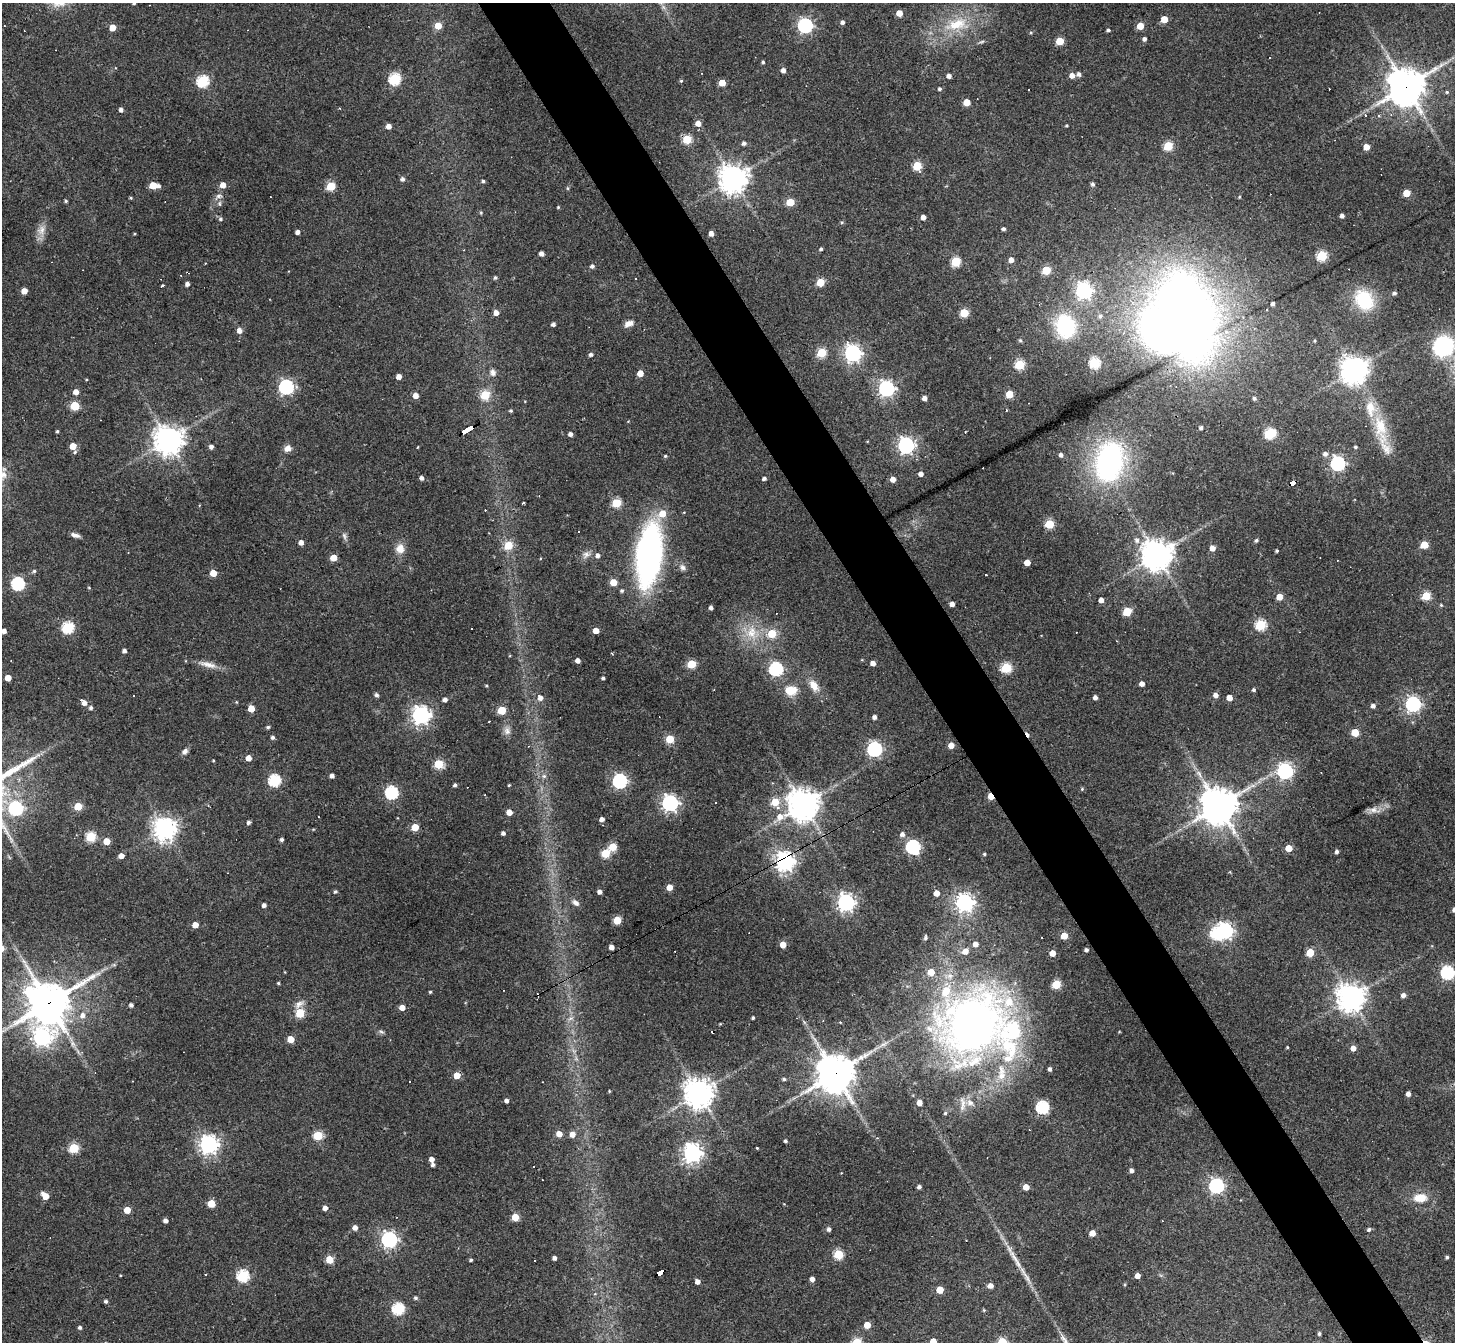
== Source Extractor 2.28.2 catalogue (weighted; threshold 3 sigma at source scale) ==
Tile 6 of 4 x 4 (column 2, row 2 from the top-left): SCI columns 1453-2905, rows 2970-4309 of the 5810 x 5801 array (HDU 1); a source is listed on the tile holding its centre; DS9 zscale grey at full resolution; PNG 1457 x 1344 px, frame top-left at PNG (2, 3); no overlay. Shown black and unused: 5% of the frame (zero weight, under 3 of 4 exposures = <1% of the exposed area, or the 3 px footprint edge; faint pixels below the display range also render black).
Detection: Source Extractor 2.28.2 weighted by HDU 2 'WHT'; one run over the whole footprint, this tile lists its part. Background 0.077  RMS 0.0055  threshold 0.025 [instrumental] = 3 sigma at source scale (4.5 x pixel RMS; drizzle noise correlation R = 1.50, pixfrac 1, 0.05/0.05 arcsec/px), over >= 5 px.
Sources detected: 397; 2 inside a brighter object's white glare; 23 cosmic-ray / hot-pixel residue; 2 long thin detections or spike segments (spike, bleed or trail) — not listed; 11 inside a brighter listed object's ellipse — not listed separately; the other 359 listed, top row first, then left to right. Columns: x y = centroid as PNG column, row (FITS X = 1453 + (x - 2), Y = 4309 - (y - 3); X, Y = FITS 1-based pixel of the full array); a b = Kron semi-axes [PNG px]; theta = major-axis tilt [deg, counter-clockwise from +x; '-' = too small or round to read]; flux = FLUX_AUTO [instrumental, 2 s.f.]
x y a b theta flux
134 3 3 3 - 0.53
899 13 5 4 - 6.6
1164 19 5 5 - 8.9
842 22 5 4 - 1.5
956 24 32 15 17 20
805 25 6 6 - 140
438 26 5 5 - 9.5
1140 26 5 5 - 10
112 28 5 4 - 7.1
1108 30 4 3 - 1
1031 32 5 3 - 0.58
1144 39 4 4 - 1.7
1060 41 5 5 - 18
763 62 4 4 - 0.77
783 70 5 5 - 2.1
1079 74 5 5 - 1.9
1072 75 5 5 - 3.7
949 76 4 4 - 2.3
395 79 6 5 - 58
203 81 6 5 - 59
681 81 4 4 - 0.7
722 83 5 5 - 9.5
1406 87 12 11 - 1300
939 89 4 4 - 1.3
1447 92 5 5 - 0.74
967 102 5 5 - 11
121 110 4 4 - 1.9
1379 115 3 3 - 1.4
698 123 5 5 - 4
1066 125 4 3 - 0.62
389 126 5 4 - 3.6
687 139 5 5 - 26
744 143 5 5 - 1.7
1168 146 5 5 - 27
1366 147 5 4 - 6.2
917 166 5 5 - 26
733 178 9 9 - 660
403 179 5 5 - 1.6
483 181 4 4 - 0.89
1092 184 5 4 - 1.2
153 185 5 5 - 11
223 185 5 5 - 4.7
158 186 4 4 - 1.7
331 186 5 5 - 24
567 188 5 3 - 0.66
1406 193 5 5 - 10
219 196 9 6 1 1.8
131 198 4 3 - 0.6
66 201 4 4 - 0.74
790 202 5 5 - 16
220 204 8 4 -90 1.1
558 207 3 3 - 0.56
481 212 5 4 - 0.6
1342 216 4 3 - 1.9
923 217 4 4 - 3.4
220 219 6 5 - 0.93
842 222 5 4 - 0.72
1003 229 4 3 - 1.2
41 230 14 11 73 4.7
297 232 4 4 - 2.1
711 233 4 4 - 3.4
821 249 4 3 - 1.1
541 253 4 4 - 2.3
1322 255 5 5 - 37
1011 260 5 4 - 3.3
956 262 5 5 - 33
592 266 5 4 - 1.3
1046 270 5 5 - 21
495 278 5 4 - 0.9
820 282 5 5 - 18
187 284 4 4 - 2.1
163 286 3 3 - 2.9
24 291 5 4 - 5.8
1084 291 6 6 - 190
1394 293 5 4 - 1.3
1364 300 24 19 -54 26
1273 303 4 3 - 1.9
1266 309 3 3 - 1.7
496 313 4 4 - 3.9
964 313 5 5 - 23
1100 316 6 5 - 1.4
1185 318 65 41 -75 730
629 323 12 7 20 3.4
553 324 4 3 - 1.7
1065 326 18 15 -72 49
239 331 5 5 - 2.9
1123 333 5 4 - 0.9
1020 340 5 5 - 0.77
1443 346 21 19 30 46
822 353 5 5 - 26
853 353 7 6 - 220
591 355 5 4 - 1.3
1094 362 5 5 - 52
1020 364 5 5 - 36
1354 370 10 8 39 720
493 373 9 7 -79 2.3
640 373 5 4 - 6.8
399 377 4 4 - 3.6
286 387 6 6 - 130
886 389 6 6 - 180
76 392 5 4 - 3.9
1009 394 5 5 - 14
416 395 4 4 - 4.3
485 395 5 5 - 24
924 398 4 4 - 2.6
1254 398 4 4 - 1.1
75 406 5 5 - 22
511 411 4 4 - 0.8
1380 426 44 15 -78 22
1201 428 4 3 - 1.4
467 429 12 3 28 100
57 431 4 3 - 0.69
965 432 2 2 - 0.46
1270 433 7 5 26 50
570 434 4 4 - 2.1
168 440 9 9 - 700
906 445 6 6 - 200
73 446 5 5 - 7.8
211 447 5 4 - 1.7
418 447 4 2 - 0.35
1355 447 4 3 - 0.84
287 448 9 7 23 3.1
1325 454 6 6 - 2
1061 455 4 4 - 1.9
665 456 4 4 - 0.77
1109 462 36 25 77 120
1338 463 6 6 - 120
921 474 4 4 - 2.8
421 478 4 4 - 1.9
764 479 4 3 - 1.6
893 479 5 4 - 4.8
1292 482 7 3 29 53
524 503 3 2 - 1.3
616 503 5 5 - 25
662 514 6 6 - 8.9
1049 524 5 5 - 28
75 535 11 5 -17 2.3
344 536 10 5 -72 1.6
1137 540 7 6 - 2.1
1256 540 4 4 - 1
301 542 4 4 - 3.1
508 545 6 5 - 15
1424 545 5 5 - 15
1212 548 5 5 - 4
400 549 11 10 - 5.7
1277 551 3 3 - 0.83
586 554 10 8 24 2.7
597 555 5 5 - 2.2
649 555 46 18 84 210
1157 555 9 9 - 850
333 558 5 4 - 8.2
1027 562 4 4 - 7.3
683 567 9 7 -57 1.9
34 571 5 4 - 0.94
213 573 5 5 - 11
986 575 3 3 - 4.8
613 582 5 5 - 10
18 584 6 6 - 83
89 588 5 3 - 0.44
622 591 4 4 - 0.96
1426 596 5 5 - 20
1279 597 5 5 - 7.6
1101 600 4 4 - 3.5
952 604 4 4 - 3
1441 605 4 4 - 0.62
711 608 4 3 - 1.8
1127 611 5 5 - 22
1260 625 5 5 - 45
68 627 6 5 - 59
471 628 3 3 - 2
4 631 4 4 - 2.5
596 631 4 4 - 5.9
751 632 18 14 85 12
772 633 5 5 - 16
124 651 4 4 - 1.9
612 653 3 2 - 0.65
578 660 4 4 - 2.9
873 663 5 4 - 2.9
691 664 5 5 - 24
208 665 25 7 -13 5.1
1006 668 5 5 - 42
776 669 6 6 - 97
8 678 5 4 - 7.2
603 678 3 3 - 0.88
1142 684 4 4 - 3.2
814 685 15 9 -55 6
486 686 4 3 - 0.58
790 690 15 12 -58 7.7
1254 690 4 4 - 1
376 695 5 4 - 1.4
1216 695 5 5 - 2.7
1095 697 4 4 - 2.2
540 698 6 5 - 2.6
1229 698 4 4 - 5.1
445 699 4 4 - 2.2
236 702 4 3 - 0.44
84 703 5 5 - 2.8
1413 704 6 6 - 140
1373 706 5 4 - 2.1
91 708 5 4 - 1.3
251 709 5 5 - 9.6
502 710 5 5 - 19
421 715 7 7 - 250
874 717 4 4 - 1.9
489 721 3 2 - 0.56
268 727 4 4 - 0.92
507 731 11 9 -76 2.9
1355 732 5 5 - 15
273 737 4 4 - 1.4
670 739 5 5 - 20
951 745 5 4 - 5.7
874 749 6 6 - 130
185 751 8 6 46 2
248 758 4 4 - 5.1
213 760 3 3 - 0.49
438 764 5 5 - 26
1285 771 6 6 - 150
332 775 4 4 - 2.2
544 776 6 6 - 1.5
275 780 6 5 - 66
620 781 6 6 - 120
455 785 3 3 - 1.1
509 785 4 3 - 0.48
1082 789 5 4 - 0.58
391 793 6 6 - 80
485 795 3 2 - 0.33
991 796 5 4 - 8.9
715 802 2 2 - 0.43
775 802 5 5 - 16
670 803 6 6 - 190
803 805 11 10 - 760
78 806 5 5 - 16
208 806 5 4 - 0.69
1218 806 12 11 - 1200
16 808 6 6 - 83
778 808 4 4 - 1.4
1374 810 15 8 -10 3.4
509 812 4 4 - 6.7
602 819 4 4 - 2.4
248 822 4 4 - 1.5
415 827 5 5 - 13
165 829 8 8 - 430
503 833 4 4 - 1.7
902 834 5 5 - 2.2
91 837 5 5 - 34
282 839 3 3 - 1.5
107 841 5 4 - 8.7
613 847 5 5 - 17
913 847 7 6 - 100
1289 848 5 4 - 11
1337 852 4 4 - 1.6
605 853 5 5 - 23
984 854 4 3 - 0.79
121 856 4 4 - 3.9
785 861 7 7 - 320
669 887 5 4 - 6.1
335 891 5 4 - 0.76
600 892 4 4 - 2.5
936 893 4 4 - 5.8
846 902 6 6 - 230
964 902 6 6 - 250
576 903 10 7 -39 2.5
264 905 4 4 - 2.1
617 920 5 5 - 18
195 925 5 4 - 6.9
1225 931 6 6 - 160
1064 936 5 5 - 9.8
925 937 7 4 82 0.9
975 944 5 4 - 3.7
783 945 4 4 - 6.7
611 947 4 4 - 3.4
1086 950 4 3 - 1.5
1310 952 5 5 - 18
1052 953 4 4 - 6.5
114 965 6 4 -18 0.67
1447 973 6 6 - 91
278 983 3 3 - 0.72
1056 984 5 5 - 28
29 990 14 10 55 27
430 992 3 3 - 0.64
1403 995 5 4 - 2.3
1351 997 9 8 - 680
49 1003 15 12 34 1500
299 1004 14 8 40 3.4
131 1005 4 4 - 1.7
402 1008 4 4 - 5
300 1013 5 5 - 26
82 1015 7 7 - 2.8
571 1018 7 5 42 1.6
753 1018 3 3 - 1
720 1024 3 3 - 0.44
973 1025 82 74 59 330
381 1032 8 4 -9 1.1
1119 1032 4 3 - 0.41
42 1037 9 8 - 190
291 1039 5 4 - 9.8
1287 1047 3 3 - 0.51
1353 1048 5 5 - 4.3
1050 1069 4 3 - 1.6
835 1073 12 12 - 1400
457 1075 5 5 - 8.3
784 1079 4 4 - 0.93
409 1081 2 2 - 0.53
609 1091 3 3 - 0.49
699 1093 9 9 - 660
1408 1094 4 4 - 2.4
506 1101 4 4 - 1.9
919 1103 4 4 - 4.2
1042 1107 6 6 - 77
945 1113 4 4 - 0.79
559 1134 5 4 - 6.1
572 1134 5 5 - 4
318 1136 5 5 - 32
785 1141 3 3 - 1
209 1144 7 7 - 280
74 1148 5 5 - 34
757 1148 3 2 - 0.46
692 1153 7 7 - 270
432 1159 4 4 - 3
433 1165 4 4 - 1.7
1132 1170 5 4 - 1.8
1216 1186 6 6 - 140
919 1187 4 4 - 1.7
1026 1187 5 5 - 5.6
45 1196 6 4 -40 8.5
1420 1198 15 10 3 8.5
211 1203 5 5 - 17
325 1208 4 4 - 2.9
127 1210 5 5 - 8.8
515 1217 5 5 - 14
165 1221 4 4 - 2.1
355 1228 5 5 - 3.2
829 1229 5 4 - 1.7
1369 1229 4 4 - 1.2
1092 1233 5 4 - 6.7
389 1239 6 6 - 170
838 1254 5 5 - 32
1447 1257 4 3 - 0.86
554 1258 4 3 - 1.9
1015 1258 23 6 -53 5.6
329 1259 5 5 - 18
471 1260 4 3 - 0.79
660 1272 7 4 25 54
120 1275 4 2 - 0.38
243 1276 6 6 - 62
1137 1276 4 4 - 3.9
812 1279 4 4 - 3.1
697 1282 4 4 - 2.8
990 1286 5 4 - 3.7
940 1290 5 5 - 11
416 1298 4 4 - 1
106 1301 4 4 - 1.2
398 1308 6 5 - 64
984 1310 4 4 - 0.55
867 1325 5 5 - 7.9
80 1327 4 4 - 1.4
1319 1334 3 3 - 0.94
933 1341 5 4 - 6.6
1002 1342 5 5 - 25
Overlapping masked pixels (flux is a lower limit): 10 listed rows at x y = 1406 87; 1185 318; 467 429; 1292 482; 991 796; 785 861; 49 1003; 835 1073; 457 1075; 660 1272
Isophote crosses this tile's border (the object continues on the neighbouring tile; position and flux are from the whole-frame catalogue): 4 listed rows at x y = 134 3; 4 631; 933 1341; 1002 1342